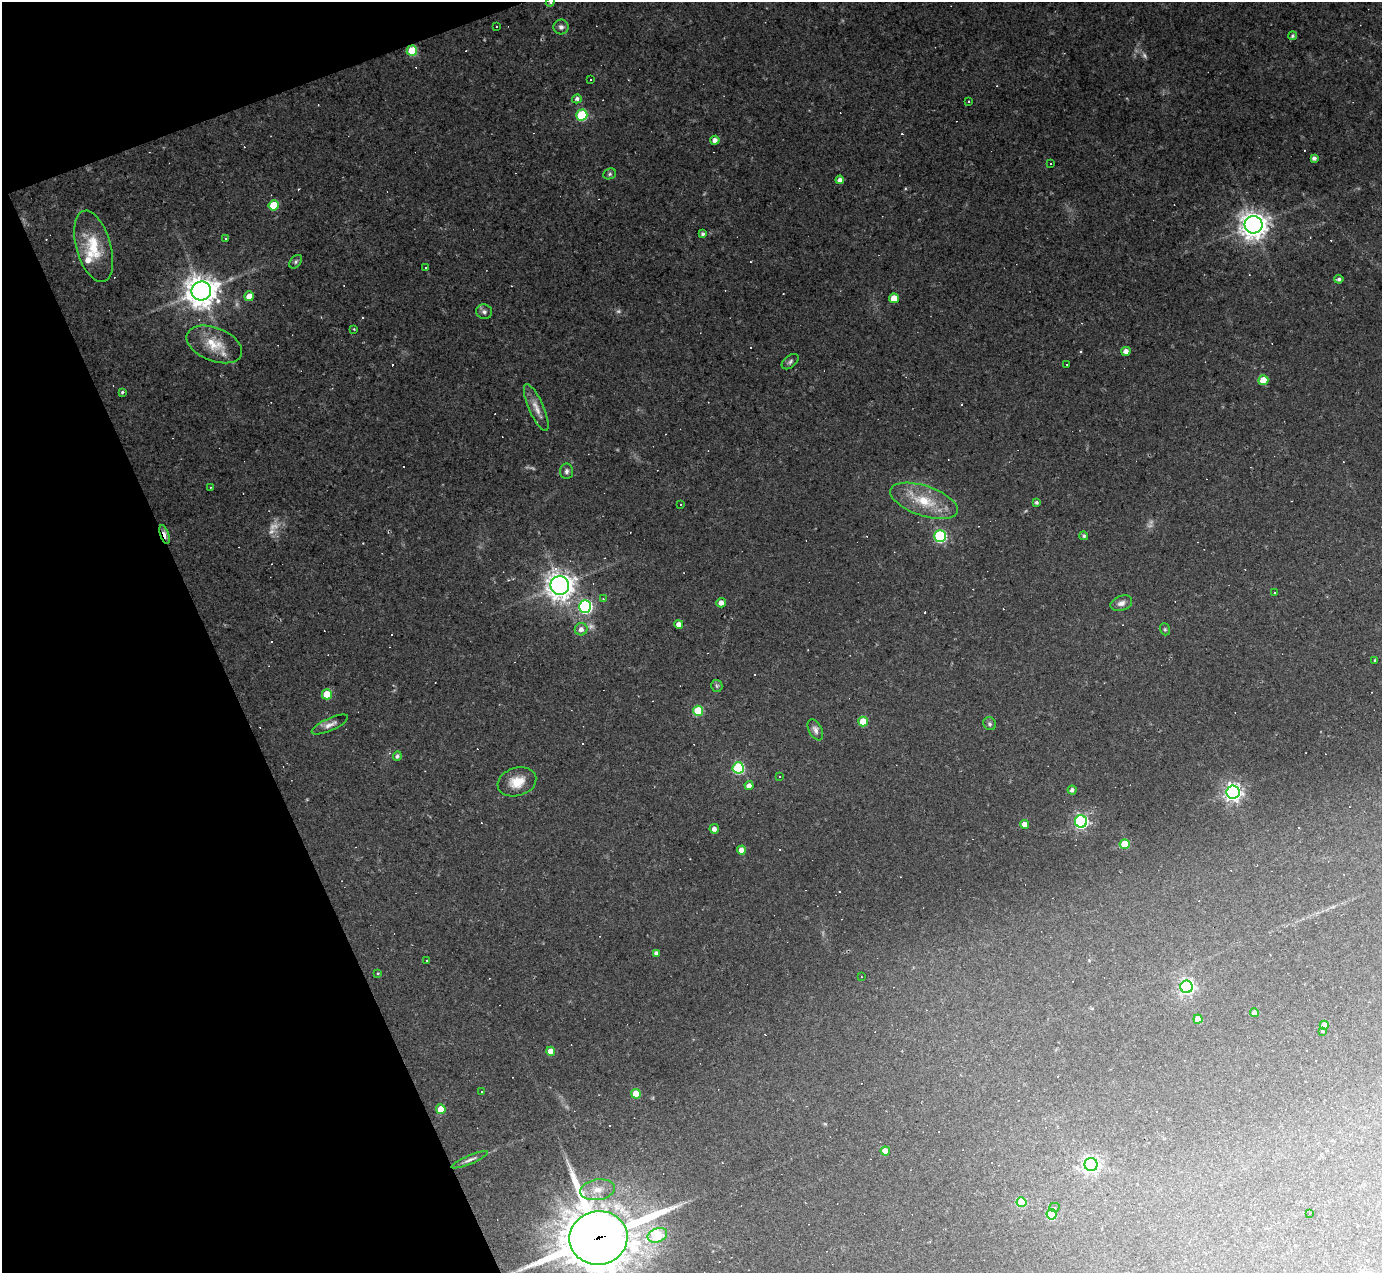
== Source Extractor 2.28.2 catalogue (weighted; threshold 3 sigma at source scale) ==
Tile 5 of 4 x 4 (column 1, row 2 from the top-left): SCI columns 1-1380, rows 2817-4087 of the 5518 x 5505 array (HDU 1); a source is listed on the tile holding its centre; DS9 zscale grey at full resolution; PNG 1384 x 1275 px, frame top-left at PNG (2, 2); each listed source drawn as its Kron ellipse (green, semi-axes under 4 px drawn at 4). Shown black and unused: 18% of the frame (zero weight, under 2 of 3 exposures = <1% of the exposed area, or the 3 px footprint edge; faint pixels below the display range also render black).
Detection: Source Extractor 2.28.2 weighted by HDU 2 'WHT'; one run over the whole footprint, this tile lists its part. Background 0.0441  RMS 0.0075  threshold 0.0336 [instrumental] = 3 sigma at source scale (4.5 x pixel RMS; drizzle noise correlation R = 1.50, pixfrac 1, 0.05/0.05 arcsec/px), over >= 5 px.
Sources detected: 149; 5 too faint to see at this stretch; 48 cosmic-ray / hot-pixel residue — neither listed nor drawn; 2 inside a brighter listed object's ellipse — not listed separately; the other 94 listed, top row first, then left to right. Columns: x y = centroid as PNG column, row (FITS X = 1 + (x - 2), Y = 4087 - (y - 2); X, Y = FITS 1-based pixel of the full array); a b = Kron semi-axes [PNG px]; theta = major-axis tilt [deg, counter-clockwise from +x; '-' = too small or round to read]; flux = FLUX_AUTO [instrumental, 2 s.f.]
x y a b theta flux
550 2 5 4 - 0.92
496 26 3 2 - 1.1
561 27 7 7 - 2.5
1293 36 4 4 - 1.3
412 51 5 5 - 32
590 80 3 3 - 1.2
577 99 5 4 - 2.1
969 101 2 2 - 0.5
582 115 5 5 - 54
715 140 4 4 - 4.1
1314 158 4 4 - 2.1
1050 164 3 2 - 0.65
610 174 6 5 - 1.3
840 180 4 4 - 3.1
274 205 5 5 - 25
1253 225 9 9 - 760
703 234 4 4 - 1.6
225 238 4 4 - 0.81
94 246 37 17 -74 27
296 262 7 5 50 1.7
425 267 3 2 - 0.84
1339 279 4 4 - 1.8
201 291 10 9 - 1100
249 296 5 5 - 7.7
894 298 5 5 - 12
484 312 8 7 - 2.3
354 329 3 2 - 0.69
214 344 29 16 -22 19
1126 351 4 4 - 3.9
790 362 10 6 39 2
1067 364 3 2 - 1.2
1263 380 5 5 - 16
122 392 4 3 - 0.98
536 408 25 7 -66 6.9
566 471 8 6 86 2.2
210 487 3 2 - 0.72
924 501 35 15 -19 25
1036 503 4 3 - 1.6
680 504 3 3 - 5.3
164 534 10 4 -72 11
940 536 6 6 - 95
1084 536 4 4 - 1.3
560 586 9 9 - 710
1275 593 3 3 - 35
603 599 4 4 - 0.62
721 603 5 4 - 4.4
1121 603 11 7 20 3.4
585 607 6 6 - 140
679 624 4 4 - 4.2
581 629 6 6 - 3.7
1165 629 6 5 - 1.1
1375 660 4 3 - 0.82
717 686 6 5 - 1.3
327 694 5 5 - 18
698 711 5 5 - 34
863 722 5 5 - 15
990 724 7 6 - 1.8
330 725 20 6 24 4.2
815 730 11 6 -63 3
397 756 5 4 - 2
738 768 5 5 - 69
779 777 3 3 - 0.85
517 782 20 14 17 13
749 786 4 4 - 4.4
1072 790 4 4 - 2.3
1233 792 6 6 - 330
1081 821 6 6 - 160
1024 824 4 4 - 6.3
714 829 4 4 - 3.4
1125 844 5 5 - 19
741 850 4 4 - 5.9
656 953 4 4 - 2.2
427 961 2 2 - 0.61
378 973 3 3 - 0.67
861 977 2 2 - 0.49
1187 987 6 6 - 210
1254 1013 4 4 - 3.2
1198 1019 4 4 - 8.3
1324 1025 4 4 - 7.3
1322 1031 3 3 - 3.7
550 1051 4 4 - 9.1
481 1092 3 3 - 1.7
636 1094 5 5 - 16
441 1109 5 5 - 12
885 1151 4 4 - 6.5
470 1160 20 4 23 2.8
1091 1164 6 6 - 260
597 1190 17 10 9 9.1
1021 1202 5 5 - 30
1054 1207 5 4 - 1.3
1310 1213 3 2 - 1.2
1052 1214 5 5 - 29
657 1235 10 7 21 40
598 1238 29 27 9 4200
Overlapping masked pixels (flux is a lower limit): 3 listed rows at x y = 412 51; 164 534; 598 1238
Isophote crosses this tile's border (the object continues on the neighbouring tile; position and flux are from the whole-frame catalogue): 2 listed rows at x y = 550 2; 598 1238